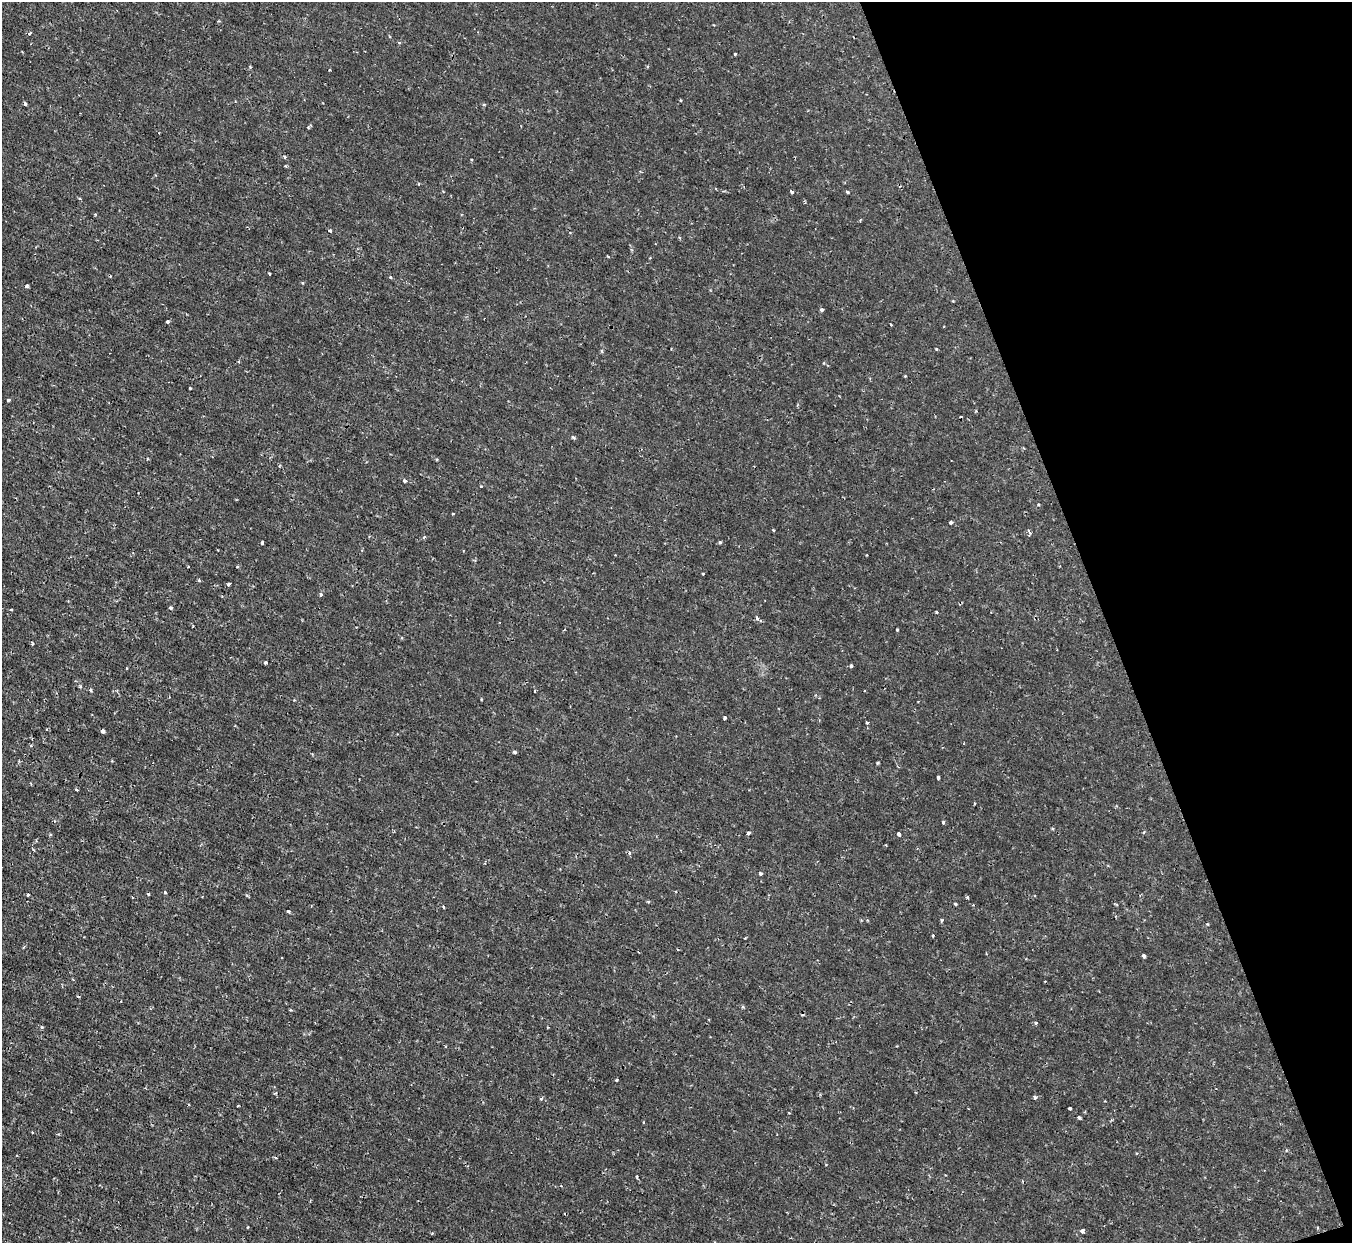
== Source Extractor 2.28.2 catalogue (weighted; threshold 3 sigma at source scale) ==
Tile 12 of 4 x 4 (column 4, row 3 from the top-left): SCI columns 4050-5399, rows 1389-2629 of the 5399 x 5386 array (HDU 1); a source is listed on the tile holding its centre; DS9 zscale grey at full resolution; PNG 1354 x 1245 px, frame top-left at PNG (2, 2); no overlay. Shown black and unused: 18% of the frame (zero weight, under 2 of 3 exposures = <1% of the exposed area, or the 3 px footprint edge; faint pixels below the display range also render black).
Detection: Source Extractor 2.28.2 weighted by HDU 2 'WHT'; one run over the whole footprint, this tile lists its part. Background 0.00163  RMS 0.0014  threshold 0.00635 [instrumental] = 3 sigma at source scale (4.5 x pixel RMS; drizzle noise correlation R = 1.50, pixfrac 1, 0.05/0.05 arcsec/px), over >= 5 px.
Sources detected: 78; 6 cosmic-ray / hot-pixel residue — not listed; the other 72 listed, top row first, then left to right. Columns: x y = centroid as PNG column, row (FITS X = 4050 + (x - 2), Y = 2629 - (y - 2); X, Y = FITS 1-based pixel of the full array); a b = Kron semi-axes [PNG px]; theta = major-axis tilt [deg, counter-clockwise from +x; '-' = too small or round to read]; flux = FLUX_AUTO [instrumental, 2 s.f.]
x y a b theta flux
735 54 3 3 - 0.17
680 100 4 2 - 0.11
25 104 4 3 - 0.2
484 104 4 4 - 0.16
308 128 4 2 - 0.11
285 157 4 3 - 0.14
792 192 4 3 - 0.22
847 192 3 3 - 0.3
330 231 4 4 - 0.2
608 256 3 2 - 0.14
269 273 4 2 - 0.11
390 277 4 2 - 0.12
27 286 4 3 - 0.25
822 310 3 3 - 0.48
167 322 3 3 - 0.26
891 324 3 3 - 0.23
936 349 4 3 - 0.12
905 376 4 2 - 0.11
190 388 3 2 - 0.11
8 400 3 3 - 0.22
573 437 5 3 - 0.2
405 481 4 3 - 0.35
481 486 3 2 - 0.16
453 514 3 3 - 0.18
951 522 3 3 - 0.3
424 537 5 3 - 0.14
720 542 3 3 - 0.25
262 543 3 3 - 0.28
188 567 2 2 - 0.086
703 574 3 2 - 0.19
199 580 3 3 - 0.2
228 584 4 3 - 0.21
321 594 4 4 - 0.23
170 608 4 3 - 0.18
11 610 4 2 - 0.13
757 619 5 4 - 0.38
897 630 3 3 - 0.15
265 662 4 3 - 0.2
851 666 3 3 - 0.36
90 690 3 3 - 0.35
725 718 4 3 - 0.4
867 723 3 3 - 0.26
103 731 4 3 - 0.26
31 745 4 3 - 0.12
514 752 4 4 - 0.3
877 763 3 3 - 0.14
938 777 4 3 - 0.14
77 790 3 2 - 0.22
943 822 4 3 - 0.21
749 833 3 3 - 0.61
899 834 3 3 - 0.51
760 873 4 4 - 0.25
165 892 3 3 - 0.18
148 894 3 3 - 0.17
28 895 4 3 - 0.14
967 897 3 3 - 0.25
956 904 5 3 - 0.14
443 907 4 2 - 0.13
288 911 4 3 - 0.23
941 920 4 3 - 0.19
1207 924 4 3 - 0.11
1143 955 4 3 - 0.49
78 996 4 2 - 0.13
742 1007 4 3 - 0.15
1036 1023 4 3 - 0.17
616 1080 3 3 - 0.12
1035 1097 5 4 - 0.21
541 1098 5 3 - 0.14
1070 1108 3 3 - 0.26
1079 1117 4 3 - 0.19
32 1132 3 2 - 0.095
1082 1231 4 3 - 0.49